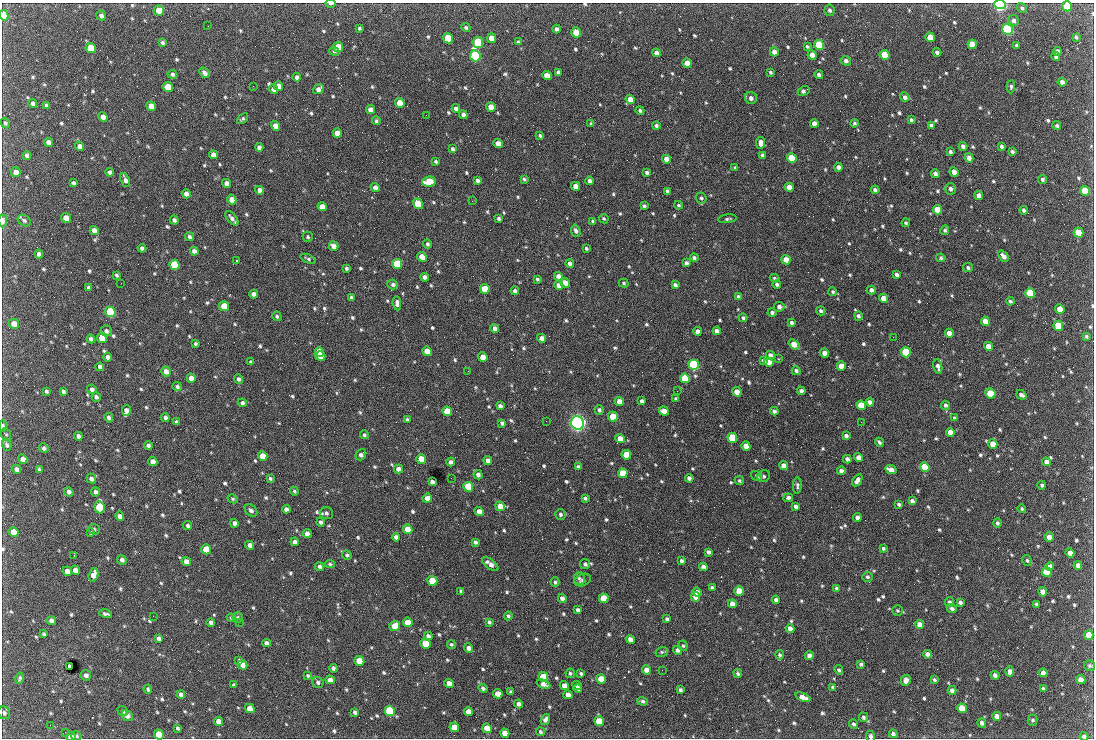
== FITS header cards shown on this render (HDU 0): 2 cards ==
NAXIS1  =                 1092 /fastest changing axis
NAXIS2  =                  736 /next to fastest changing axis

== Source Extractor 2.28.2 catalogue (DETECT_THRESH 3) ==
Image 1092 x 736 px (HDU 0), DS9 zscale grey, 1 PNG px = 1 image px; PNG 1096 x 740 px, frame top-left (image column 1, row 736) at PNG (2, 3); each listed source drawn as its Kron ellipse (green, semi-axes under 4 px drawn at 4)
Background 2060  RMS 42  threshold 126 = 3 sigma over >= 5 px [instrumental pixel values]
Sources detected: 844; of the 844, the 500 brightest by FLUX_AUTO listed and drawn (344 fainter detections omitted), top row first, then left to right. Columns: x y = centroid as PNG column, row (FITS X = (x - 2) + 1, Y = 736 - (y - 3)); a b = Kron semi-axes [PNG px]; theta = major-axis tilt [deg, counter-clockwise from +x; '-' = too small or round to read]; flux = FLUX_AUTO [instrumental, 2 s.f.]
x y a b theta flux
331 4 5 3 - 6.6e+03
1000 5 6 4 -6 8.1e+05
1067 6 5 4 - 1.5e+05
1022 8 5 4 - 6.1e+03
159 10 5 5 - 4.5e+04
830 10 5 5 - 6.8e+03
4 15 5 4 - 6.7e+04
101 16 5 4 - 1.1e+04
1014 20 5 5 - 9.4e+03
208 26 2 2 - 4.8e+03
359 28 3 3 - 4.6e+03
466 28 4 4 - 5.2e+03
557 29 4 3 - 8.8e+03
1008 29 5 5 - 6.9e+05
576 32 5 4 - 5.6e+04
930 37 5 4 - 5.3e+04
1076 37 4 3 - 5.3e+03
448 38 5 5 - 1.5e+05
491 38 5 4 - 3.5e+04
478 42 5 5 - 2.5e+05
518 42 4 4 - 4.6e+03
162 43 4 4 - 6.4e+03
972 44 5 4 - 5.4e+04
819 45 5 5 - 1.9e+05
1017 45 4 3 - 5.7e+03
807 46 4 3 - 4.6e+03
338 47 5 5 - 4.2e+04
91 48 5 5 - 7.3e+04
334 51 5 4 - 5.0e+03
1057 51 4 4 - 1.0e+04
774 52 4 4 - 1.9e+04
937 52 4 3 - 9.3e+03
656 53 4 4 - 1.5e+04
812 55 5 4 - 2.4e+04
885 55 5 4 - 8.6e+04
475 56 6 5 - 5.2e+05
1056 56 4 3 - 8.4e+03
846 61 5 4 - 1.0e+04
687 63 5 4 - 3.0e+04
558 72 4 4 - 8.4e+03
770 72 3 3 - 4.6e+03
204 73 6 4 -45 1.1e+04
172 74 4 4 - 6.9e+03
819 75 4 3 - 9.5e+03
547 76 5 4 - 4.0e+04
297 77 4 4 - 1.1e+04
1062 82 4 4 - 1.1e+04
253 86 2 2 - 1.9e+04
278 86 5 4 - 1.8e+04
168 87 5 4 - 5.8e+04
1011 87 6 4 86 5.2e+03
273 89 5 4 - 1.2e+04
318 89 6 4 40 1.4e+04
804 91 6 4 27 1.0e+04
905 97 5 4 - 9.0e+03
751 98 6 6 - 1.0e+04
630 99 5 4 - 2.8e+04
400 103 5 4 - 4.7e+04
33 104 4 4 - 1.4e+04
46 105 4 3 - 5.6e+03
151 106 5 4 - 3.7e+04
491 107 5 4 - 3.1e+04
456 108 4 4 - 1.1e+04
371 110 5 4 - 2.5e+04
640 111 4 4 - 6.1e+03
426 115 2 2 - 6.1e+03
463 115 4 4 - 1.1e+04
103 117 5 4 - 2.0e+04
243 119 6 4 40 4.9e+03
911 120 4 3 - 6.1e+03
376 121 4 4 - 5.0e+03
5 123 5 4 - 5.2e+03
814 123 4 4 - 1.5e+04
854 123 4 4 - 5.0e+03
591 124 4 3 - 4.8e+03
931 125 4 4 - 7.7e+03
275 126 5 4 - 2.5e+04
656 126 4 4 - 6.6e+03
1057 126 4 4 - 5.1e+03
337 133 5 4 - 2.1e+04
540 136 4 3 - 4.8e+03
48 142 4 4 - 1.4e+04
498 143 5 4 - 2.6e+04
761 143 6 4 82 1.5e+04
80 146 5 4 - 1.6e+04
963 146 4 4 - 9.4e+03
1001 146 4 3 - 6.5e+03
259 147 4 4 - 1.1e+04
452 149 4 3 - 5.9e+03
950 152 4 3 - 6.0e+03
1012 152 4 3 - 7.0e+03
27 155 4 4 - 1.1e+04
213 155 4 4 - 1.9e+04
762 155 4 3 - 7.5e+03
792 158 5 4 - 1.4e+05
969 158 4 4 - 1.3e+04
666 159 4 4 - 1.7e+04
436 161 4 3 - 4.9e+03
839 167 4 4 - 1.3e+04
735 168 4 3 - 5.4e+03
16 172 5 4 - 1.9e+04
110 172 4 4 - 9.9e+03
647 172 4 3 - 6.9e+03
954 172 5 4 - 2.3e+04
935 174 4 4 - 1.0e+04
524 179 4 3 - 4.6e+03
1043 179 4 4 - 6.7e+03
125 180 7 4 -67 1.3e+04
477 180 4 4 - 9.4e+03
590 181 4 4 - 1.0e+04
429 182 7 5 6 1.5e+05
73 183 4 3 - 7.2e+03
227 183 4 4 - 1.7e+04
576 186 4 4 - 3.1e+04
375 187 5 4 - 1.2e+04
789 187 5 4 - 3.0e+04
951 189 6 5 - 8.8e+03
260 190 4 4 - 1.6e+04
875 190 4 3 - 6.8e+03
667 191 4 3 - 5.0e+03
1085 191 5 4 - 9.5e+04
186 194 4 4 - 1.5e+04
979 196 4 4 - 2.4e+04
701 198 6 5 - 6.0e+03
232 200 5 4 - 2.1e+04
472 201 2 2 - 8.1e+03
418 204 5 5 - 1.4e+05
679 205 4 4 - 4.7e+03
644 206 4 3 - 5.1e+03
322 207 5 4 - 2.3e+04
937 210 5 4 - 5.2e+04
1024 210 4 4 - 7.4e+03
66 218 5 4 - 3.0e+04
232 218 8 4 -49 1.1e+04
499 218 4 3 - 5.6e+03
604 219 5 4 - 4.5e+03
727 219 9 4 7 5.6e+03
24 220 7 5 -34 6.1e+03
174 220 5 4 - 8.9e+03
3 221 6 3 88 1.4e+04
593 221 4 3 - 7.3e+03
906 223 4 3 - 5.2e+03
94 230 5 4 - 1.8e+04
945 230 5 4 - 5.2e+03
576 231 6 4 -67 8.4e+03
1078 233 5 5 - 7.4e+04
189 237 5 4 - 8.6e+03
308 237 5 5 - 5.0e+03
427 244 4 4 - 6.2e+03
334 246 5 4 - 1.9e+04
142 248 4 4 - 8.7e+03
586 248 3 3 - 5.2e+03
194 251 4 4 - 1.1e+04
39 254 4 4 - 1.4e+04
1003 256 6 4 -50 1.5e+04
422 257 5 4 - 5.2e+04
694 258 4 4 - 6.0e+03
941 258 4 4 - 5.0e+03
308 259 8 3 -21 4.8e+03
786 260 5 4 - 3.8e+04
236 261 3 2 - 1.1e+05
570 263 4 4 - 8.9e+03
686 263 4 3 - 7.5e+03
397 264 5 5 - 2.4e+05
175 265 5 5 - 1.9e+05
346 268 4 3 - 5.4e+03
968 268 5 4 - 6.3e+03
116 275 4 3 - 5.0e+03
897 275 4 3 - 8.8e+03
558 276 4 4 - 1.5e+04
424 277 4 4 - 1.1e+04
775 278 5 4 - 6.1e+03
537 279 4 3 - 5.5e+03
121 283 2 2 - 8.6e+03
565 283 5 4 - 2.6e+04
624 283 5 4 - 5.2e+03
393 284 5 4 - 7.4e+03
777 284 4 4 - 6.0e+03
559 285 5 4 - 2.3e+04
675 285 4 3 - 8.9e+03
89 288 4 3 - 7.4e+03
485 289 5 4 - 7.8e+04
871 290 4 4 - 9.5e+03
515 291 4 4 - 8.2e+03
833 292 4 4 - 4.7e+03
1030 293 5 5 - 2.4e+05
254 294 4 4 - 1.2e+04
738 297 4 3 - 6.3e+03
352 298 4 3 - 8.1e+03
883 298 4 4 - 2.5e+04
1010 301 4 3 - 5.6e+03
397 303 7 4 -83 1.1e+04
224 306 5 4 - 8.3e+04
779 307 5 5 - 1.1e+04
1060 309 5 4 - 4.0e+04
821 311 4 4 - 6.0e+03
110 312 5 5 - 2.8e+05
772 313 4 4 - 6.8e+03
277 316 5 4 - 5.1e+03
858 316 5 4 - 6.6e+03
743 318 4 4 - 5.1e+03
985 321 5 4 - 3.2e+04
791 323 4 3 - 6.0e+03
14 324 5 5 - 2.5e+04
1058 326 5 5 - 8.8e+04
495 329 4 4 - 1.6e+04
106 331 5 5 - 8.7e+03
697 331 4 4 - 1.5e+04
717 331 4 4 - 1.4e+04
949 333 4 4 - 2.2e+04
1086 336 4 3 - 4.7e+03
893 337 2 2 - 1.4e+04
102 338 5 5 - 1.0e+05
542 338 4 4 - 1.8e+04
91 339 4 4 - 9.5e+03
195 343 3 3 - 5.4e+03
794 344 6 4 -37 3.4e+04
988 346 4 4 - 3.3e+04
427 351 5 4 - 3.6e+04
319 352 5 4 - 6.7e+04
906 352 5 5 - 2.5e+05
825 353 4 4 - 2.2e+04
770 355 4 4 - 1.3e+04
320 356 5 4 - 6.9e+04
107 357 4 4 - 1.3e+04
483 357 5 4 - 4.3e+04
778 359 2 2 - 1.3e+04
763 360 4 3 - 5.6e+03
251 362 4 4 - 6.3e+03
769 362 5 4 - 2.5e+04
694 365 5 5 - 5.9e+05
841 366 5 4 - 3.1e+04
938 366 7 4 -75 1.0e+04
100 367 4 4 - 8.7e+03
166 371 5 4 - 1.6e+04
468 371 2 2 - 5.8e+03
796 371 4 4 - 7.2e+03
191 378 4 4 - 2.0e+04
685 378 5 4 - 1.5e+05
238 379 5 4 - 7.1e+03
177 387 4 4 - 6.6e+03
92 389 5 4 - 9.1e+03
46 391 4 3 - 6.0e+03
677 391 2 2 - 5.9e+03
801 391 4 4 - 1.1e+04
63 392 4 3 - 7.0e+03
737 392 5 4 - 3.5e+04
990 393 5 5 - 9.2e+04
1021 395 5 3 - 1.0e+04
96 397 5 4 - 7.9e+03
676 399 3 3 - 5.5e+03
619 401 4 4 - 2.2e+04
642 401 4 3 - 6.9e+03
870 402 4 4 - 1.2e+04
242 403 4 4 - 7.2e+03
861 405 5 4 - 8.8e+04
945 405 4 4 - 6.4e+03
500 406 4 4 - 9.5e+03
126 410 5 4 - 1.3e+04
599 410 5 4 - 7.9e+03
447 411 5 4 - 1.2e+05
664 411 5 4 - 3.1e+04
774 411 4 3 - 8.9e+03
165 417 4 4 - 1.1e+04
613 417 5 4 - 1.0e+05
954 417 3 3 - 6.9e+03
109 418 5 4 - 9.2e+03
407 420 4 3 - 6.9e+03
546 421 2 2 - 6.7e+03
176 422 4 3 - 6.7e+03
861 422 2 2 - 7.1e+03
502 423 4 4 - 8.1e+03
577 423 7 6 - 1.4e+06
3 426 6 4 -85 6.0e+03
950 432 4 4 - 1.9e+04
6 434 6 5 - 4.5e+03
364 435 4 4 - 5.8e+03
78 436 4 4 - 9.4e+03
846 436 4 4 - 8.6e+03
732 438 5 4 - 1.5e+05
620 439 5 4 - 2.7e+04
879 442 5 3 - 6.4e+03
993 444 5 4 - 4.0e+04
7 445 6 4 -74 8.3e+03
148 445 4 4 - 8.9e+03
746 446 5 4 - 3.4e+04
44 448 5 4 - 7.3e+03
361 455 6 4 53 1.1e+04
626 455 5 4 - 1.1e+05
263 456 5 4 - 4.1e+04
858 457 4 4 - 1.6e+04
23 459 5 4 - 1.9e+04
421 459 5 4 - 5.6e+04
847 459 4 4 - 1.2e+04
488 460 4 4 - 1.9e+04
153 462 5 4 - 2.3e+04
451 462 4 4 - 1.2e+04
1046 462 4 4 - 1.3e+04
784 466 4 4 - 2.8e+04
578 467 4 4 - 9.7e+03
925 467 5 4 - 1.4e+05
16 469 5 4 - 1.1e+04
39 469 4 3 - 4.8e+03
398 469 4 4 - 1.7e+04
891 470 6 4 -27 2.3e+04
841 471 4 4 - 1.2e+04
623 473 5 4 - 8.6e+04
478 475 5 4 - 1.0e+04
757 476 6 4 -35 7.2e+03
764 476 6 5 - 6.8e+03
270 478 4 3 - 4.9e+03
451 478 2 2 - 5.1e+03
689 478 4 4 - 1.0e+04
91 479 5 4 - 9.4e+03
739 480 5 4 - 4.9e+03
857 480 7 4 55 1.6e+04
432 482 4 4 - 1.1e+04
1042 485 4 4 - 5.4e+03
797 486 8 4 88 6.0e+03
468 487 5 5 - 1.7e+05
294 491 4 4 - 4.8e+03
69 492 5 4 - 9.7e+03
96 492 4 4 - 8.8e+03
427 498 5 4 - 1.6e+04
585 498 4 3 - 6.8e+03
788 498 5 3 - 8.4e+03
233 499 5 4 - 4.6e+03
912 501 4 4 - 8.9e+03
899 504 4 3 - 6.2e+03
500 506 5 4 - 3.0e+04
99 507 6 5 - 1.6e+05
796 507 4 3 - 9.2e+03
286 509 4 4 - 1.1e+04
1022 509 4 4 - 4.8e+03
251 510 7 5 -42 8.6e+03
479 512 5 4 - 2.9e+04
326 513 7 6 - 8.2e+03
560 514 5 5 - 7.2e+03
120 516 5 4 - 1.4e+04
857 517 4 4 - 1.3e+04
321 522 4 4 - 7.4e+03
234 523 4 4 - 1.1e+04
997 523 5 4 - 7.7e+03
188 526 5 4 - 6.0e+03
94 529 6 5 - 6.4e+03
408 529 5 4 - 4.4e+04
14 532 5 4 - 4.1e+04
90 533 4 4 - 4.6e+03
307 534 4 4 - 1.9e+04
396 537 4 4 - 1.1e+04
1049 537 5 4 - 1.7e+04
295 542 4 4 - 1.4e+04
475 542 4 4 - 8.0e+03
250 545 4 4 - 1.6e+04
883 548 3 3 - 5.3e+03
206 549 5 5 - 8.0e+04
708 552 4 3 - 8.7e+03
1070 553 4 4 - 2.0e+04
74 555 3 2 - 4.6e+03
347 555 5 4 - 5.8e+03
122 560 5 4 - 9.5e+03
1027 560 6 4 -59 5.0e+03
681 561 4 3 - 6.5e+03
186 562 5 4 - 2.2e+04
330 564 5 4 - 4.5e+03
490 564 10 4 -37 1.6e+04
585 564 5 5 - 7.8e+03
1078 565 4 4 - 1.6e+04
1050 566 4 4 - 1.0e+04
319 567 4 4 - 8.9e+03
703 567 4 4 - 1.2e+04
75 570 5 4 - 2.3e+04
67 571 5 4 - 2.5e+04
1047 572 5 5 - 1.1e+05
93 575 7 4 73 2.7e+04
867 577 5 5 - 5.6e+03
579 578 6 5 - 6.1e+03
583 580 8 6 23 8.1e+03
432 581 5 5 - 1.1e+05
555 582 5 4 - 5.3e+03
712 588 4 4 - 9.1e+03
837 588 4 3 - 5.8e+03
461 591 4 3 - 6.6e+03
739 591 5 4 - 6.1e+04
697 592 5 4 - 1.6e+04
1043 592 5 4 - 2.3e+04
695 597 5 4 - 2.0e+04
562 598 4 4 - 1.2e+04
604 598 5 4 - 7.2e+04
776 600 4 4 - 1.0e+04
949 602 5 4 - 6.8e+03
960 602 4 4 - 7.7e+03
732 604 4 4 - 2.2e+04
1036 604 4 3 - 5.3e+03
952 608 5 4 - 6.9e+03
578 610 4 4 - 8.1e+03
897 611 5 5 - 4.8e+03
105 614 6 3 -13 6.4e+03
153 616 2 2 - 1.0e+04
508 616 4 3 - 5.8e+03
231 617 5 4 - 6.3e+03
238 617 5 5 - 5.0e+03
667 619 4 4 - 6.4e+03
51 621 5 4 - 1.3e+04
211 622 4 3 - 8.1e+03
240 622 2 2 - 4.8e+03
408 622 5 4 - 5.6e+04
489 622 4 3 - 6.0e+03
919 624 4 4 - 1.8e+04
395 626 5 5 - 5.2e+04
790 629 4 4 - 1.8e+04
44 634 3 3 - 4.9e+03
1089 635 5 4 - 4.5e+04
428 636 4 4 - 9.3e+03
159 638 4 4 - 9.0e+03
630 639 4 4 - 1.8e+04
266 643 4 4 - 1.0e+04
425 643 5 5 - 9.2e+04
451 644 4 4 - 4.5e+03
683 646 5 4 - 5.3e+03
468 648 5 4 - 1.2e+04
677 650 4 4 - 9.8e+03
662 652 6 5 - 4.7e+03
927 654 4 4 - 1.2e+04
780 655 4 4 - 5.5e+03
809 656 4 4 - 1.1e+04
239 661 4 3 - 6.1e+03
359 661 5 4 - 8.0e+04
861 664 4 3 - 6.5e+03
243 665 5 4 - 1.9e+04
69 666 3 3 - 4.9e+03
1090 666 5 5 - 5.7e+03
333 668 4 3 - 8.3e+03
646 670 4 4 - 2.2e+04
662 670 2 2 - 6.1e+03
839 670 5 4 - 5.1e+03
1010 672 5 4 - 1.0e+04
570 673 5 4 - 4.9e+03
581 673 3 3 - 4.9e+03
1043 673 4 4 - 1.4e+04
738 674 5 4 - 5.3e+03
86 675 5 5 - 9.8e+03
995 675 4 4 - 9.7e+03
308 676 4 3 - 4.6e+03
543 677 5 5 - 1.0e+05
20 678 6 4 76 5.8e+03
601 679 5 4 - 5.5e+04
330 680 5 4 - 1.8e+04
906 680 5 5 - 1.3e+04
934 680 4 3 - 4.7e+03
1081 680 5 4 - 2.7e+04
318 682 6 5 - 7.8e+03
449 683 5 4 - 2.8e+04
543 684 7 4 -23 1.4e+04
234 685 4 3 - 5.2e+03
577 685 5 3 - 9.4e+03
564 686 4 4 - 1.9e+04
833 687 3 3 - 4.9e+03
483 688 5 4 - 6.5e+03
578 688 4 3 - 6.4e+03
148 689 4 3 - 4.7e+03
1043 689 4 3 - 7.3e+03
680 690 4 3 - 6.8e+03
952 690 4 4 - 1.2e+04
511 692 4 3 - 5.4e+03
498 694 5 4 - 4.0e+04
181 695 4 4 - 1.3e+04
568 695 4 4 - 2.0e+04
803 697 8 4 -22 2.2e+04
643 701 5 4 - 5.4e+03
519 704 4 4 - 1.3e+04
962 708 5 4 - 7.2e+04
250 709 5 4 - 3.6e+04
123 711 5 4 - 6.5e+03
390 711 5 5 - 2.9e+05
468 711 4 4 - 1.9e+04
355 712 4 3 - 6.8e+03
4 713 6 6 - 8.0e+03
127 716 6 5 - 1.5e+04
997 716 4 4 - 1.6e+04
863 717 5 4 - 5.6e+03
545 719 6 4 56 1.1e+04
1033 720 5 5 - 6.2e+03
219 721 5 4 - 2.7e+04
599 721 5 4 - 8.1e+04
982 723 5 4 - 9.5e+03
854 724 5 4 - 5.9e+03
50 725 2 2 - 4.5e+03
454 727 5 4 - 4.6e+04
177 728 4 3 - 4.5e+03
487 728 5 4 - 4.0e+04
65 732 2 2 - 1.0e+04
540 732 4 4 - 5.7e+03
505 733 5 4 - 2.8e+04
893 734 4 4 - 7.8e+03
159 735 5 5 - 8.6e+04
76 736 5 4 - 5.3e+03
870 736 5 4 - 7.5e+03
1084 736 4 4 - 8.7e+03
71 737 5 4 - 2.1e+04
At the frame edge (FLAGS 8, measured only in part): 11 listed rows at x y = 331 4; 1000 5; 1067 6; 4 15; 3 221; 3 426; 4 713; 159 735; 870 736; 1084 736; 71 737
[344 fainter detections neither listed nor drawn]